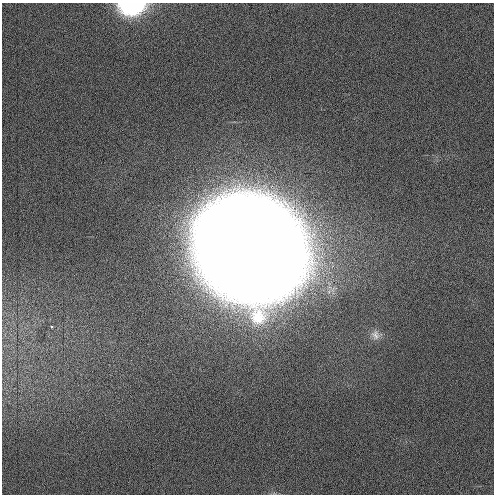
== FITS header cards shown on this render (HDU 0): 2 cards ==
NAXIS1  =                  492 / Axis length
NAXIS2  =                  492 / Axis length

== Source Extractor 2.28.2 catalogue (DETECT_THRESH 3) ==
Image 492 x 492 px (HDU 0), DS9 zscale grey, 1 PNG px = 1 image px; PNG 496 x 496 px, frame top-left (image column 1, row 492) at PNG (2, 3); no overlay
Background 2.6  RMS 3.1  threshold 9.4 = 3 sigma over >= 5 px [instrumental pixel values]
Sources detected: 4; all 4 listed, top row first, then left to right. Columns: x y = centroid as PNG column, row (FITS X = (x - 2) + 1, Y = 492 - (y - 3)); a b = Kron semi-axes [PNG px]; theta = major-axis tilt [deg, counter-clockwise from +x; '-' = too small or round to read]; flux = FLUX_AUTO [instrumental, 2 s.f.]
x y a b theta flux
131 6 18 10 -1 3.3e+04
248 249 47 39 -41 1.3e+07
51 327 3 3 - 4.6e+02
375 335 14 11 -77 1.5e+03
At the frame edge (FLAGS 8, measured only in part): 1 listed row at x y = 131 6